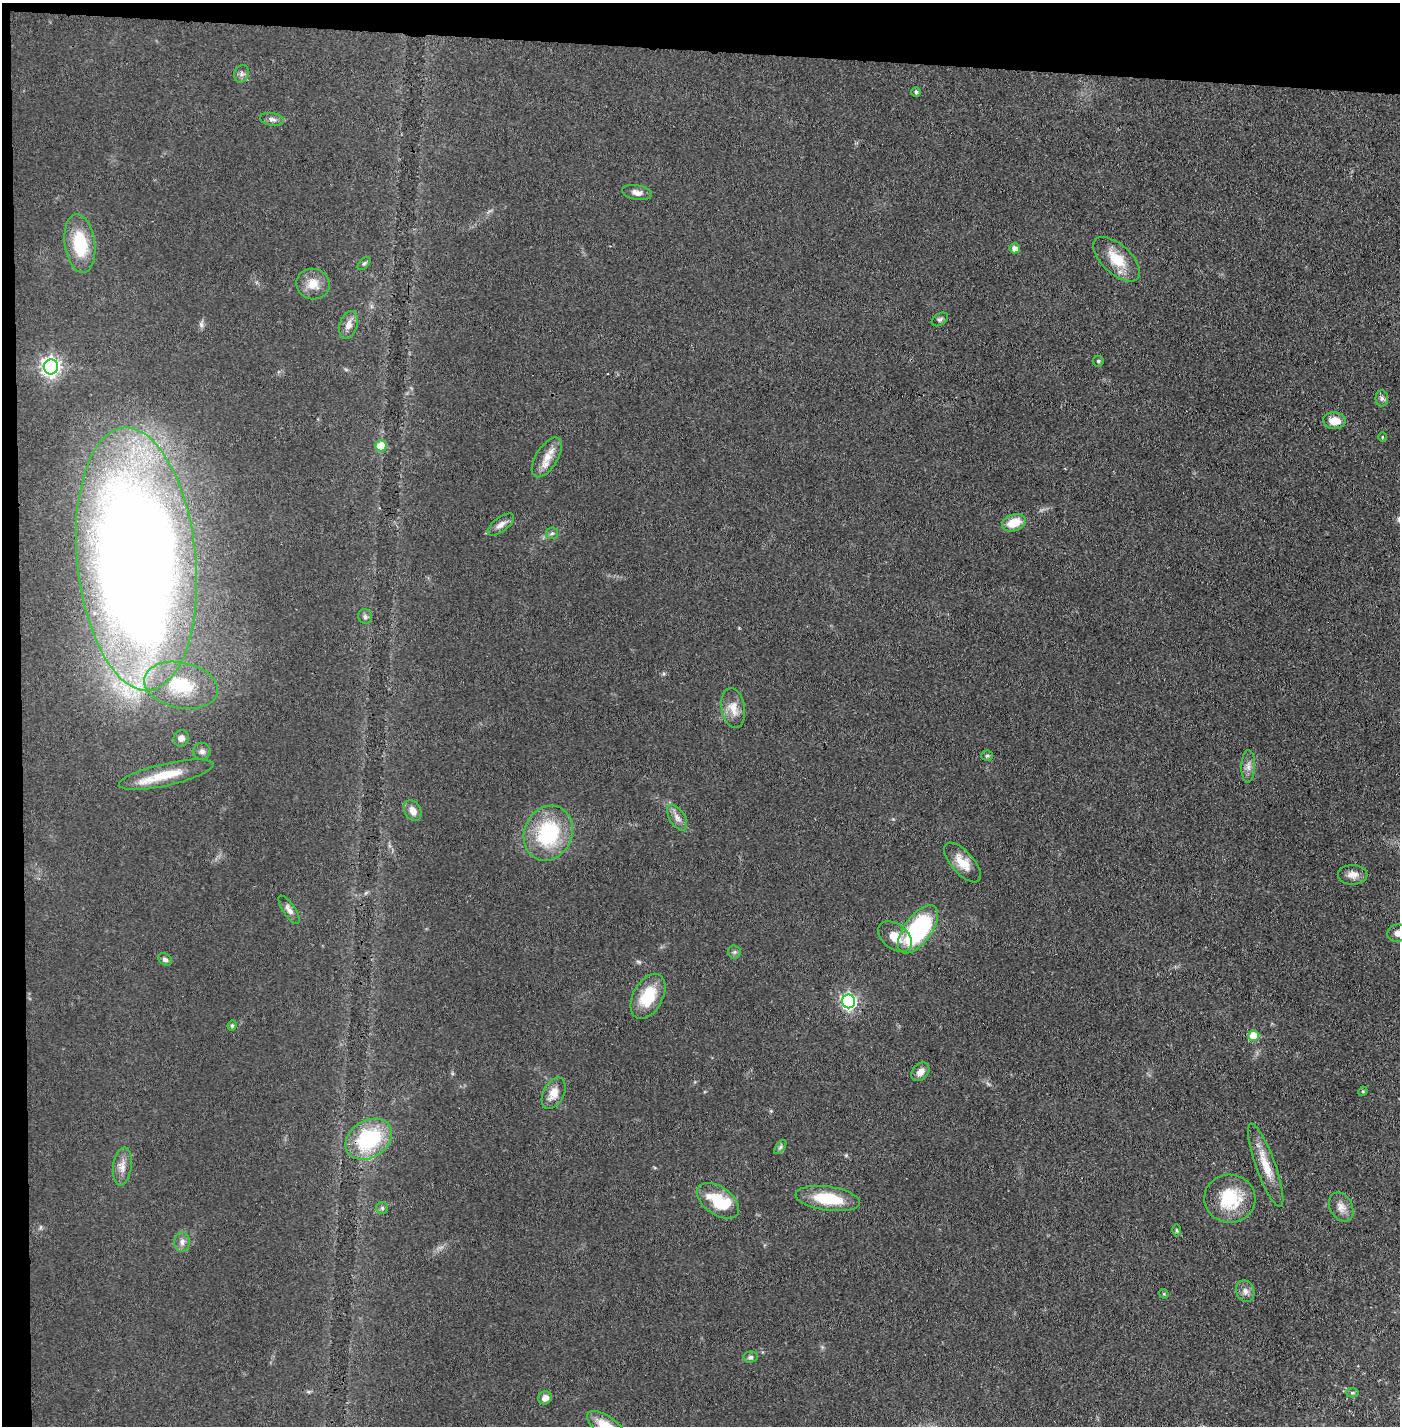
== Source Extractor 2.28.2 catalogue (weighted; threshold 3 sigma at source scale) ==
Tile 1 of 3 x 3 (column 1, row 1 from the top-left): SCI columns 52-1449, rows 2850-4273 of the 4296 x 4273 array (HDU 1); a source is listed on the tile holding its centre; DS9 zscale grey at full resolution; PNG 1402 x 1428 px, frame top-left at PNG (2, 3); each listed source drawn as its Kron ellipse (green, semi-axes under 4 px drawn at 4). Shown black and unused: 5% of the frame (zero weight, under 3 of 4 exposures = <1% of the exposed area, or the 3 px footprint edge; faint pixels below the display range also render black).
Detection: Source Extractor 2.28.2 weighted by HDU 2 'WHT'; one run over the whole footprint, this tile lists its part. Background 0.0706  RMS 0.0071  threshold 0.0318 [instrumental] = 3 sigma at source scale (4.5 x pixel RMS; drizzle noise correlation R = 1.50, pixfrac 1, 0.05/0.05 arcsec/px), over >= 5 px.
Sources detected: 67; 1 inside a brighter object's white glare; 1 cosmic-ray / hot-pixel residue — neither listed nor drawn; the other 65 listed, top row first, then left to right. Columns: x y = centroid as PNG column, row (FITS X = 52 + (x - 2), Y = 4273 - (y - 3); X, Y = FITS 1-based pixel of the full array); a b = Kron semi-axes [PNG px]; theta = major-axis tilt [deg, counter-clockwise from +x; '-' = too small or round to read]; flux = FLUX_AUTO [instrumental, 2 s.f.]
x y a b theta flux
241 74 9 7 70 2.3
916 92 5 5 - 1
272 119 12 6 -9 2.8
637 192 15 7 -11 4
80 244 29 15 -82 33
1015 248 5 5 - 4.4
1117 259 29 14 -43 19
364 263 7 4 43 1.2
313 284 17 15 -10 10
940 319 9 5 33 1.7
348 325 14 9 72 5.4
1098 361 5 5 - 1.1
51 367 7 7 - 330
1382 398 8 6 -89 2
1334 421 11 8 -4 9.3
1382 437 5 3 - 0.57
381 446 5 5 - 22
547 457 22 11 58 9.4
1014 523 12 8 20 14
501 525 16 7 37 4.3
552 533 6 5 - 1.3
136 559 132 59 -84 1500
365 617 7 6 - 2.2
181 685 37 23 -12 40
733 708 20 11 -80 9
181 738 8 7 - 3.3
202 751 8 8 - 3
987 756 5 5 - 1
1248 766 16 7 88 4.2
166 775 48 11 13 22
413 811 11 8 -61 5.3
677 818 14 7 -57 4.5
548 833 28 24 65 54
962 863 24 11 -48 12
1353 875 15 10 -1 5.3
289 910 16 6 -56 3.6
918 929 28 13 53 89
1397 933 10 8 20 3.7
895 937 19 12 -37 11
734 952 6 6 - 1.5
165 959 7 5 -31 2.1
648 996 24 15 62 24
849 1001 7 6 - 180
232 1025 5 4 - 0.99
1253 1036 5 5 - 20
920 1072 10 7 49 5.1
1363 1091 5 4 - 0.76
554 1093 17 10 63 8.7
369 1139 25 18 33 59
780 1147 8 4 53 1.5
1266 1165 44 9 -70 16
122 1166 19 9 83 6.4
828 1199 32 12 -8 27
1230 1199 25 24 - 35
718 1201 24 14 -35 23
1341 1207 15 11 -60 6.2
382 1208 6 6 - 1.5
1177 1230 6 4 -89 0.93
182 1242 9 8 - 3.7
1245 1291 11 9 -68 3.8
1164 1294 5 4 - 0.7
751 1357 7 5 2 1.5
1352 1393 6 4 -2 1.2
545 1398 7 6 - 4.2
606 1426 22 10 -35 19
Isophote crosses this tile's border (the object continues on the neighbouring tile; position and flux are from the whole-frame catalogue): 2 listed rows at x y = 1397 933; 606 1426